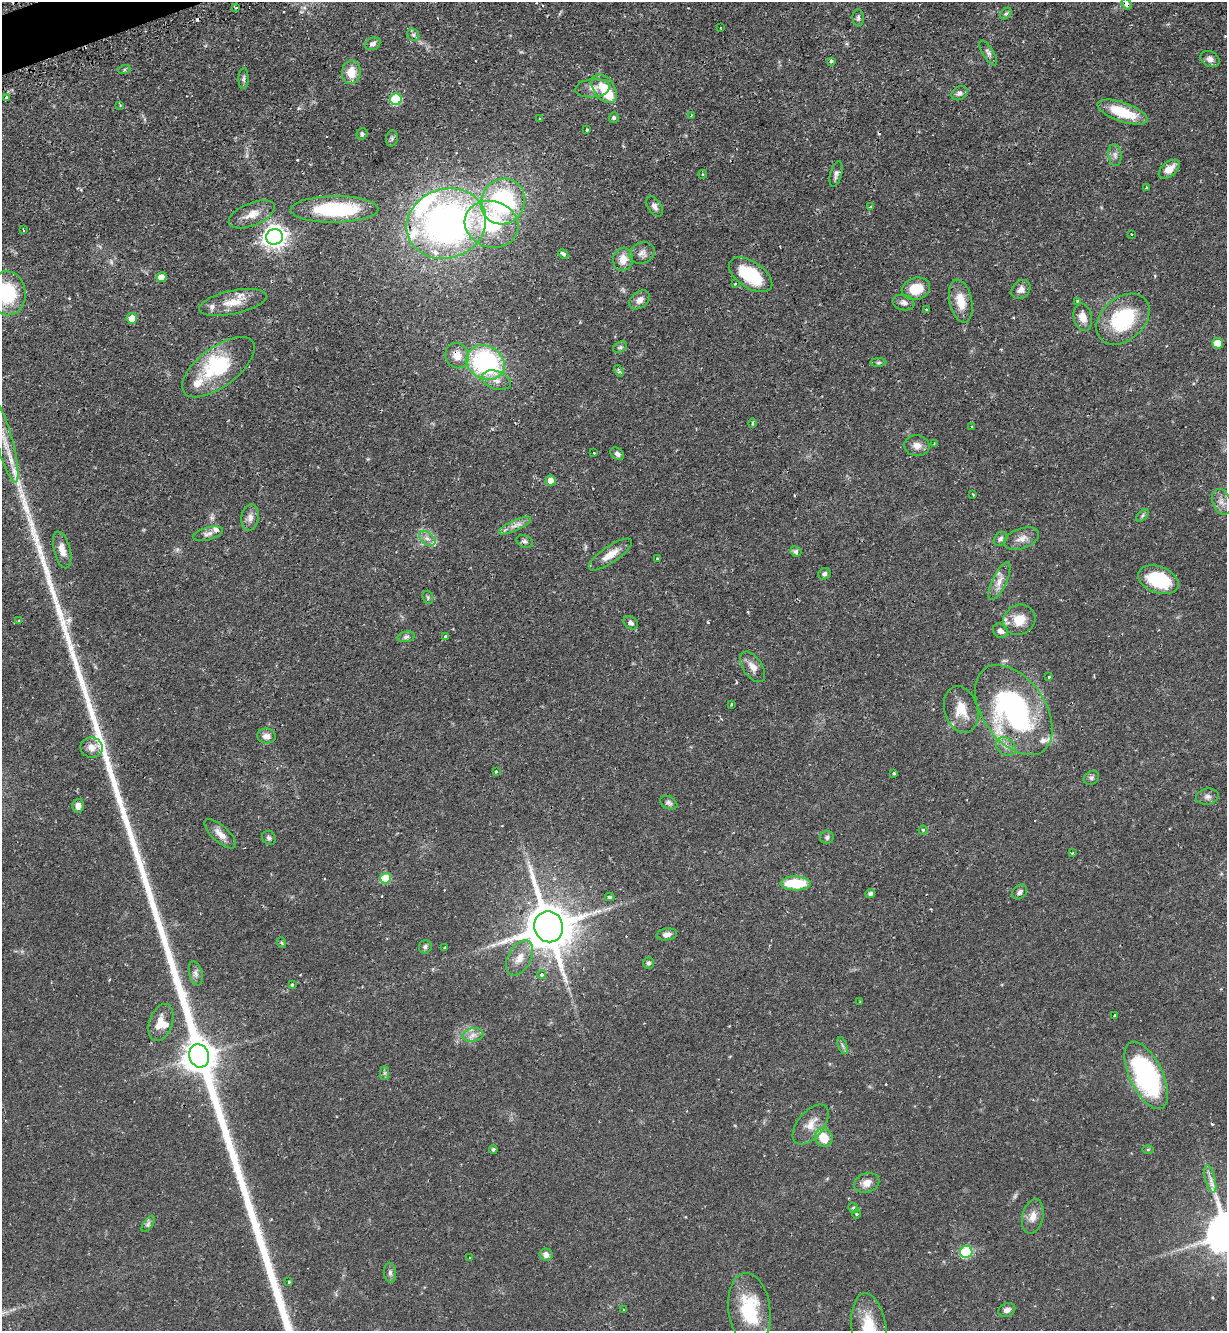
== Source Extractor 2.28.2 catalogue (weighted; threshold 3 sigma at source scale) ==
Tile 11 of 4 x 4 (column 3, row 3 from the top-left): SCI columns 2620-3844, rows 1367-2695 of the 5366 x 5390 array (HDU 1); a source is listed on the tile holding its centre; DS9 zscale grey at full resolution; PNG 1229 x 1333 px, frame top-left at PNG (2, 2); each listed source drawn as its Kron ellipse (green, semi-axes under 4 px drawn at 4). Shown black and unused: <1% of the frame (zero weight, under 2 of 3 exposures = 4% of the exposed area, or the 3 px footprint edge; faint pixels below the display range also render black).
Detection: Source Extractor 2.28.2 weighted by HDU 2 'WHT'; one run over the whole footprint, this tile lists its part. Background 0.0476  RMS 0.0044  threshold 0.0197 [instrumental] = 3 sigma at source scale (4.5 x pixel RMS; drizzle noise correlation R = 1.50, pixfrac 1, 0.05/0.05 arcsec/px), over >= 5 px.
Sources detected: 179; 2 too faint to see at this stretch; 2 inside a brighter object's white glare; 6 cosmic-ray / hot-pixel residue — neither listed nor drawn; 9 inside a brighter listed object's ellipse — not listed separately; the other 160 listed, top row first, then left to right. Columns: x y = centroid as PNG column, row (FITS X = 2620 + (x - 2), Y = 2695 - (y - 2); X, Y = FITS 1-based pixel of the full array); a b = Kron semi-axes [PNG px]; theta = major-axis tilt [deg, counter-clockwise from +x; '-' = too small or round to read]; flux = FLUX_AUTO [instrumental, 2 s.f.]
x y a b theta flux
1127 4 6 4 -55 2.2
236 8 3 2 - 0.67
1006 14 6 4 48 0.7
858 18 8 5 -85 1
721 28 3 2 - 0.61
413 35 7 5 -46 0.98
373 44 8 6 25 1.6
988 53 14 5 -58 1.5
1210 59 10 7 -26 2
831 61 3 3 - 1
124 70 6 4 19 0.53
351 72 12 9 83 6.4
243 79 10 5 88 1
593 88 17 9 5 3.3
604 89 16 10 -56 8.8
959 93 8 6 30 1.6
6 97 3 2 - 0.67
396 99 6 5 - 27
120 105 3 3 - 0.41
1122 112 26 9 -19 15
691 115 3 2 - 0.49
614 118 5 5 - 0.95
539 119 3 2 - 0.47
587 130 3 3 - 0.54
362 134 6 5 - 1.1
392 138 8 6 75 0.87
1115 155 11 6 -82 1.7
1169 169 12 7 39 4.8
703 174 4 3 - 0.43
836 174 13 5 75 1.7
1146 187 3 3 - 1.2
503 201 23 22 - 52
655 206 11 6 -58 1.7
871 207 3 3 - 1
335 209 44 13 1 35
252 214 25 11 22 5.4
446 224 40 34 19 180
492 224 27 23 -18 31
23 230 3 2 - 0.37
1132 234 3 3 - 0.36
275 237 8 7 - 320
642 253 13 10 24 2.5
563 254 5 4 - 1.2
623 259 11 10 - 4.9
751 275 24 13 -34 25
161 277 5 5 - 5.6
735 284 4 2 - 0.3
916 289 14 11 15 8.8
1021 289 11 8 44 2.5
7 293 22 18 -84 24
640 300 11 8 36 2.6
961 301 22 11 -78 7.5
1077 301 4 4 - 0.56
233 302 34 11 12 8.1
903 302 11 7 -10 1.9
926 310 3 3 - 0.46
1083 317 14 9 -77 4.3
132 318 5 5 - 5.6
1123 319 30 21 41 31
1218 343 5 5 - 10
620 347 7 5 29 0.83
457 356 13 11 -68 5.4
485 363 20 16 -28 63
878 363 8 4 1 0.73
218 367 43 20 37 25
619 371 6 4 -60 0.84
496 380 15 9 -19 3.3
752 423 5 4 - 0.71
972 427 4 2 - 0.35
5 442 42 8 -75 11
934 443 3 2 - 0.36
917 446 12 10 -6 3
594 453 2 2 - 0.38
617 454 7 5 -38 1.4
551 480 5 5 - 3.1
973 495 3 2 - 0.58
1222 502 13 9 -69 2.9
1143 515 7 4 47 0.68
250 518 13 8 81 2.5
515 526 17 5 25 2.6
208 534 15 6 15 2.1
427 538 9 6 -39 2
1000 539 8 6 49 1.2
1022 539 18 10 20 3.7
525 541 8 6 -23 1.1
62 550 19 8 -76 4.1
796 551 6 5 - 1.1
610 555 25 8 34 5.3
657 559 3 3 - 0.46
824 574 6 5 - 1.1
1158 580 21 13 -20 20
999 581 20 7 65 3.7
428 597 7 5 -69 0.76
18 620 4 3 - 0.47
1019 620 16 14 28 7.4
631 623 8 6 -33 1.3
1001 631 8 6 -37 1.8
445 636 3 3 - 0.49
406 637 8 5 10 1.1
753 667 17 9 -55 3.5
1049 677 3 3 - 1.1
731 704 3 2 - 0.5
961 710 24 16 -73 8.2
1014 710 50 31 -55 88
267 736 9 7 -6 2.7
1006 746 10 8 -41 2.5
91 748 11 10 - 3.2
496 771 3 3 - 1.2
894 773 3 3 - 0.46
1091 778 8 6 32 1.1
1207 797 11 8 6 1.8
669 803 9 6 -30 1.3
78 806 7 5 79 2.1
923 830 4 4 - 0.52
220 834 20 8 -42 3.7
827 837 7 6 - 1
269 838 7 6 - 1.1
1072 853 3 2 - 0.32
386 878 5 5 - 16
795 883 15 7 -1 17
1020 892 8 6 44 1.3
870 894 5 4 - 1.2
610 897 4 3 - 0.75
549 927 15 14 - 1900
667 934 10 6 9 2.4
282 943 5 3 - 0.46
425 947 7 6 - 0.97
445 948 4 3 - 2.8
520 958 19 11 60 5.3
649 963 5 5 - 1.1
196 973 12 6 -75 1.6
542 974 4 4 - 0.88
292 985 4 3 - 0.56
860 1002 3 3 - 0.3
1115 1015 3 3 - 0.41
161 1022 19 11 71 5.9
473 1035 10 6 10 2.2
842 1045 9 4 -71 0.92
199 1056 12 10 -71 710
385 1073 7 4 89 0.77
1146 1075 36 16 -64 67
811 1124 23 13 51 6
824 1138 9 8 - 8.6
493 1149 4 4 - 0.77
1148 1150 5 4 - 0.45
1210 1179 14 5 -77 2.1
867 1183 13 9 21 3.6
853 1208 5 4 - 0.66
856 1214 4 3 - 0.42
1033 1216 18 10 77 4.1
148 1224 9 4 54 1.1
966 1252 6 6 - 38
546 1255 6 6 - 2.3
469 1258 3 2 - 0.27
390 1273 10 6 -84 1.2
289 1282 4 3 - 0.6
623 1310 3 2 - 0.27
749 1310 37 21 -83 24
1007 1310 8 6 23 2
869 1330 38 17 -83 21
Overlapping masked pixels (flux is a lower limit): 4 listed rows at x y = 1127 4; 1123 319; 457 356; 1014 710
Isophote crosses this tile's border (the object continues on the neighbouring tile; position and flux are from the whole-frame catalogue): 3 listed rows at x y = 7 293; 5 442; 869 1330
Unlisted compact peaks at least as high as the median listed source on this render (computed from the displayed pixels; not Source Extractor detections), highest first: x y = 59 611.